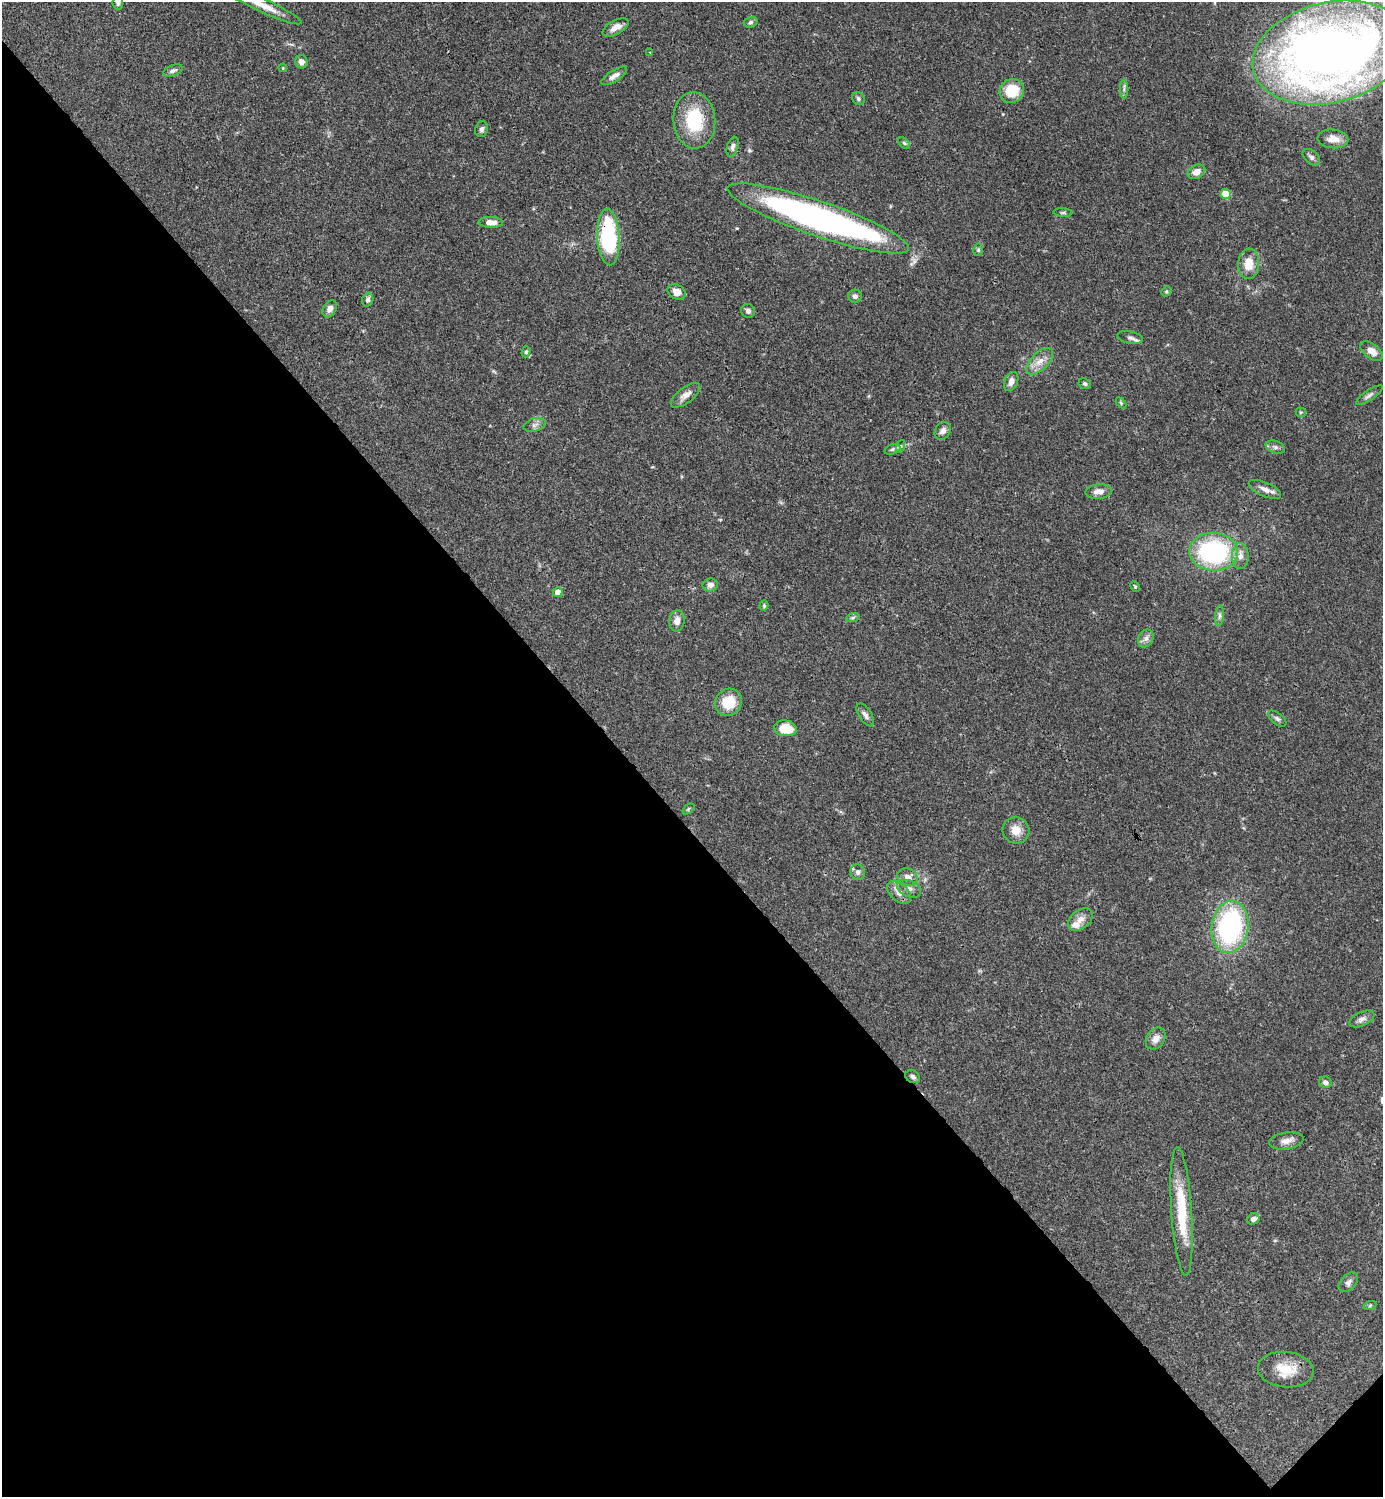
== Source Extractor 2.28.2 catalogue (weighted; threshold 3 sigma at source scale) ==
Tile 14 of 4 x 4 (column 2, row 4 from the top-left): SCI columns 1681-3061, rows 1-1495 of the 5981 x 5982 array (HDU 1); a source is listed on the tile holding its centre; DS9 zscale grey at full resolution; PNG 1385 x 1499 px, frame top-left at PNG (2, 2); each listed source drawn as its Kron ellipse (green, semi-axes under 4 px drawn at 4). Shown black and unused: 45% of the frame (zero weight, under 3 of 4 exposures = <1% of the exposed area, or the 3 px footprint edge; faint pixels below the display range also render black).
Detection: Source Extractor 2.28.2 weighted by HDU 2 'WHT'; one run over the whole footprint, this tile lists its part. Background 0.0388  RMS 0.0027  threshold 0.012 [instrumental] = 3 sigma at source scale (4.5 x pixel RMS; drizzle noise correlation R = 1.50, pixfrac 1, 0.05/0.05 arcsec/px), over >= 5 px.
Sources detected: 85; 3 inside a brighter listed object's ellipse — not listed separately; the other 82 listed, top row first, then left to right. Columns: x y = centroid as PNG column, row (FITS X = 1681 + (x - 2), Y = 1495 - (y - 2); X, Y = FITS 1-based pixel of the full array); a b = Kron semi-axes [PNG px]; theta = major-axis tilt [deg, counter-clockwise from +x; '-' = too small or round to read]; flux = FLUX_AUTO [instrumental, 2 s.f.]
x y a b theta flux
118 3 7 5 -84 0.6
263 5 42 6 -25 4.2
751 22 7 5 17 0.49
616 27 14 7 29 2.2
650 52 4 3 - 0.26
1330 53 79 50 14 280
301 62 6 6 - 1.4
283 68 4 3 - 0.23
173 71 10 5 21 0.83
614 76 15 5 32 1.5
1124 89 9 4 90 0.71
1012 91 12 12 - 7.7
858 98 7 5 -55 0.6
694 120 28 21 -86 14
482 129 8 6 75 0.77
1333 139 15 9 -4 2.7
904 143 7 4 -45 0.43
732 147 10 5 73 0.86
1311 157 10 6 -42 0.88
1196 172 9 6 28 1.8
1226 194 5 5 - 8.1
1063 213 9 4 -4 0.42
818 218 95 17 -19 100
491 222 12 5 -2 2.1
608 237 28 11 -87 27
978 250 6 5 - 0.5
1248 264 15 10 85 4.3
1166 291 5 4 - 0.38
677 292 10 7 -32 2.2
855 296 6 6 - 0.96
368 300 7 5 71 0.78
330 309 9 6 59 1.5
748 311 7 6 - 0.86
1130 337 13 6 -10 1
1371 351 13 7 -37 2.5
526 352 5 4 - 0.45
1040 361 16 8 44 2.6
1011 382 10 6 69 1.6
1085 384 6 5 - 0.47
685 395 17 7 38 2
1369 395 16 5 34 0.98
1121 403 6 4 -46 0.33
1301 412 5 4 - 0.34
535 425 11 6 18 1
943 431 9 7 56 1.2
901 446 6 4 70 0.42
1275 447 10 6 -19 0.85
892 449 8 5 20 0.63
1265 489 17 7 -23 1.8
1099 492 13 7 4 2
1214 552 24 19 -3 35
1240 556 13 8 90 1.8
710 585 7 6 - 1.2
1135 587 6 4 -63 0.4
558 592 5 5 - 2.3
764 606 5 4 - 0.34
1219 616 10 4 85 0.76
853 617 7 4 19 0.46
677 621 10 7 84 1.6
1146 638 9 7 58 1.2
728 702 14 13 - 6.7
865 715 13 6 -58 1
1277 719 11 5 -37 0.73
785 728 11 8 -10 6.7
688 809 7 4 38 0.42
1016 830 13 13 - 3.1
858 872 8 7 - 0.96
907 877 10 8 -19 1.7
909 889 13 8 -25 1.4
899 892 14 8 -41 2.2
1080 920 14 9 37 2
1230 927 26 18 82 43
1362 1019 13 7 25 1.2
1156 1039 12 9 55 2.1
913 1077 8 5 -30 0.83
1325 1082 6 5 - 0.94
1286 1141 17 8 9 2
1182 1211 64 10 -86 13
1253 1219 6 5 - 1.3
1348 1282 12 7 45 1
1370 1305 6 4 20 0.39
1286 1370 28 17 -6 6.7
Overlapping masked pixels (flux is a lower limit): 2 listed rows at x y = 818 218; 608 237
Isophote crosses this tile's border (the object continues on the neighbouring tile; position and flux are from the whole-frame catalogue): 3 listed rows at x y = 118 3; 263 5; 1330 53